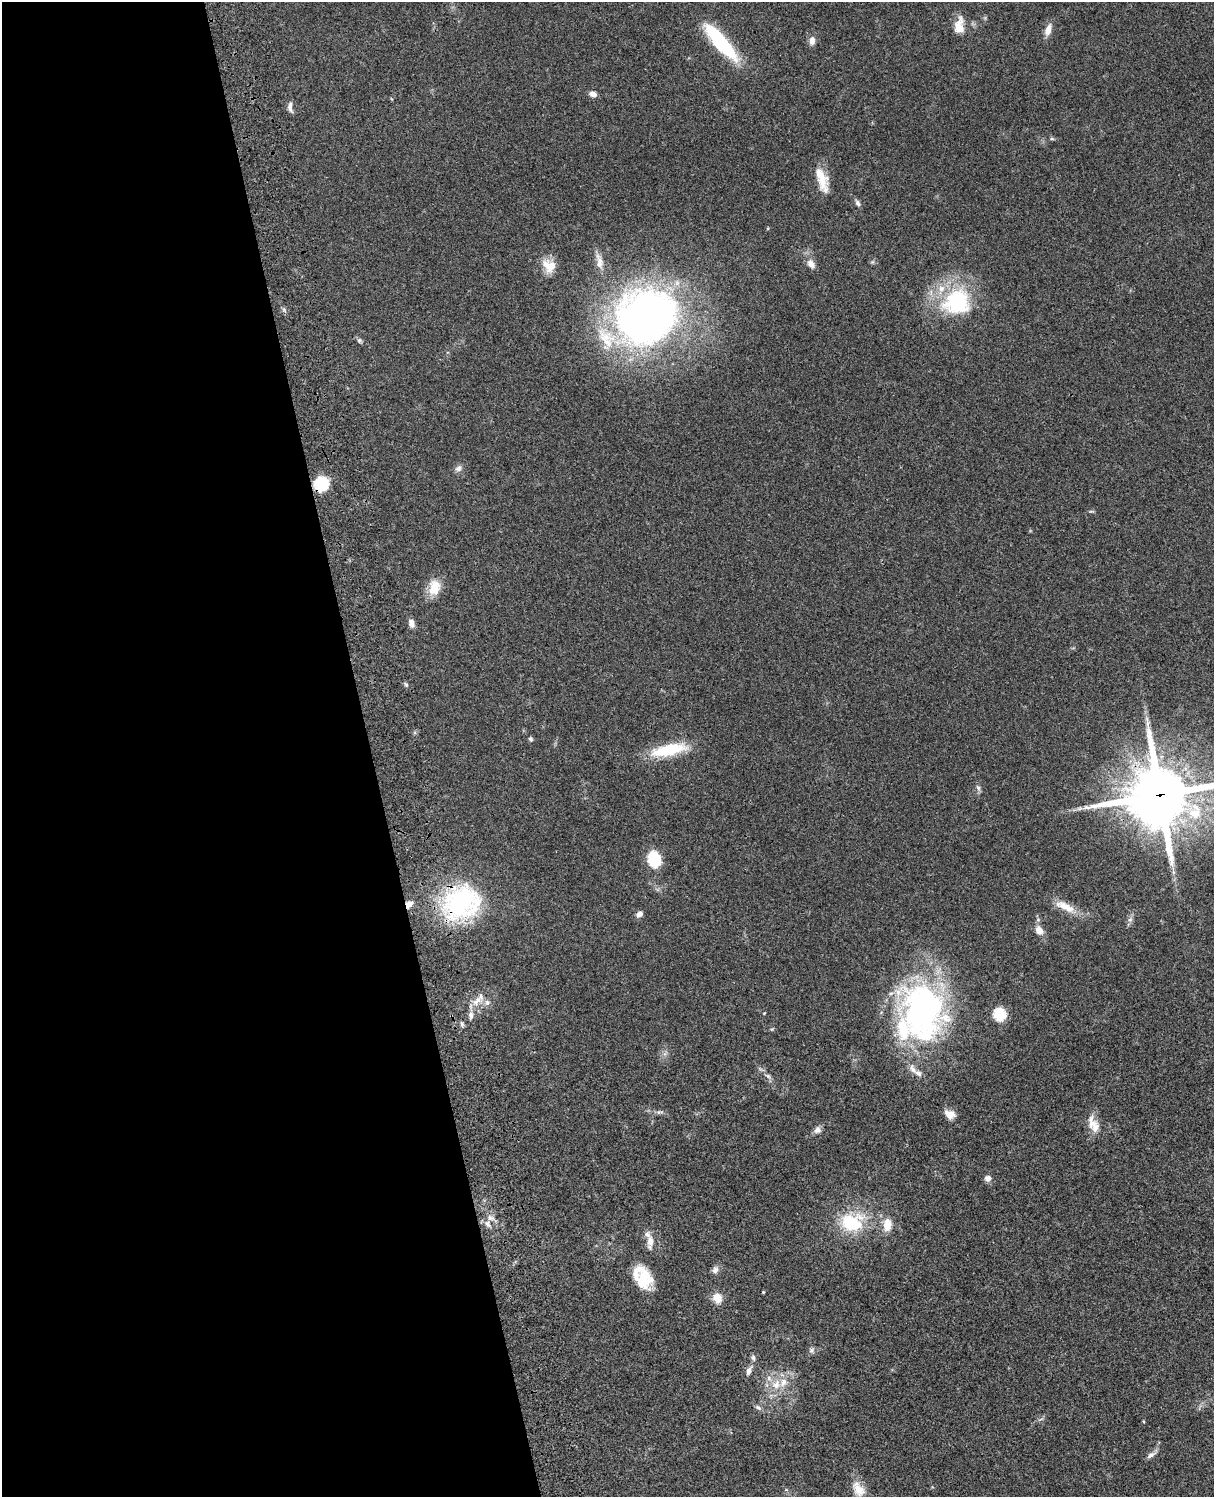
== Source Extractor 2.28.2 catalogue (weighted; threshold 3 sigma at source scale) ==
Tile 5 of 4 x 3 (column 1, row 2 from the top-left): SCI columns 121-1332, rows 1773-3267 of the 5087 x 4927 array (HDU 1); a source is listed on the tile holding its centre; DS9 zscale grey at full resolution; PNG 1216 x 1499 px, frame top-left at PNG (2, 2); no overlay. Shown black and unused: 30% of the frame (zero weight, under 3 of 4 exposures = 6% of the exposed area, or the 3 px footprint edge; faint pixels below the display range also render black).
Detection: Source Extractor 2.28.2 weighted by HDU 2 'WHT'; one run over the whole footprint, this tile lists its part. Background 0.0809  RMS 0.0058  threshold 0.0262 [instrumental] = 3 sigma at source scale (4.5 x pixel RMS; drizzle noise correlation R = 1.50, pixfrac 1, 0.05/0.05 arcsec/px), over >= 5 px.
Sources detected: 75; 1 inside a brighter object's white glare — not listed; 11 inside a brighter listed object's ellipse — not listed separately; the other 63 listed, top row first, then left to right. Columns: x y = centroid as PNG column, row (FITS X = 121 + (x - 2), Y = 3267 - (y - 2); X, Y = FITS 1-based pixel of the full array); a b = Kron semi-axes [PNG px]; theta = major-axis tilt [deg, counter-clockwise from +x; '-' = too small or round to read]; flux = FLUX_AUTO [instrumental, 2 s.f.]
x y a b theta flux
959 26 21 11 85 8.4
1048 30 15 7 69 4.6
720 41 50 13 -49 44
812 41 11 7 87 3.2
593 94 8 6 -26 3
290 107 16 6 -84 2.6
1052 139 6 4 -18 0.74
822 179 29 11 -72 12
858 203 9 5 -60 1.6
599 261 24 9 -78 5.9
811 264 12 9 -54 3.7
547 265 25 9 -61 7.1
957 302 39 35 17 50
646 317 56 49 24 380
359 340 7 6 - 1.2
458 468 10 8 40 2.3
322 484 16 14 -61 17
434 587 21 14 79 10
411 623 10 6 -72 3.1
406 684 6 5 - 1
530 739 6 5 - 1.1
669 750 45 13 12 24
978 788 9 5 -65 1.5
1160 795 23 22 - 3400
1079 808 9 4 9 1.7
654 859 14 11 -76 22
461 902 49 40 32 80
409 904 9 7 38 3.8
1065 907 29 10 -25 10
639 914 9 6 33 2.5
1130 920 6 6 - 1.5
1039 930 9 7 -53 5.6
477 1001 18 8 43 5.7
487 1003 8 7 - 2.3
922 1011 79 44 -62 150
764 1013 4 4 - 0.4
999 1014 6 6 - 66
471 1015 11 7 -83 2.6
462 1024 8 5 -80 1.3
772 1029 5 4 - 0.66
913 1069 14 8 -61 3.7
768 1076 8 5 -31 1.6
659 1112 11 5 7 1.6
950 1114 12 9 -28 5.2
1093 1124 25 12 -65 7.9
817 1130 9 8 - 2.6
988 1178 7 7 - 3
490 1218 10 8 -21 3.1
852 1222 29 22 3 32
887 1224 14 9 84 8.4
650 1241 21 8 87 5.2
715 1270 10 8 77 2.5
644 1278 25 19 -73 17
763 1292 3 3 - 0.52
717 1298 9 8 - 8
811 1350 8 6 53 1.5
753 1358 8 6 -70 1.5
749 1371 12 6 67 2.9
776 1384 14 11 56 8.3
758 1407 10 5 -32 1.6
1143 1421 3 3 - 0.54
1151 1455 14 6 31 2.4
858 1489 24 14 -60 10
Overlapping masked pixels (flux is a lower limit): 5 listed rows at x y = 322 484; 1160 795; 461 902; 409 904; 922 1011
Isophote crosses this tile's border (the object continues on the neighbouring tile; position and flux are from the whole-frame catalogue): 1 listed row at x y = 1160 795